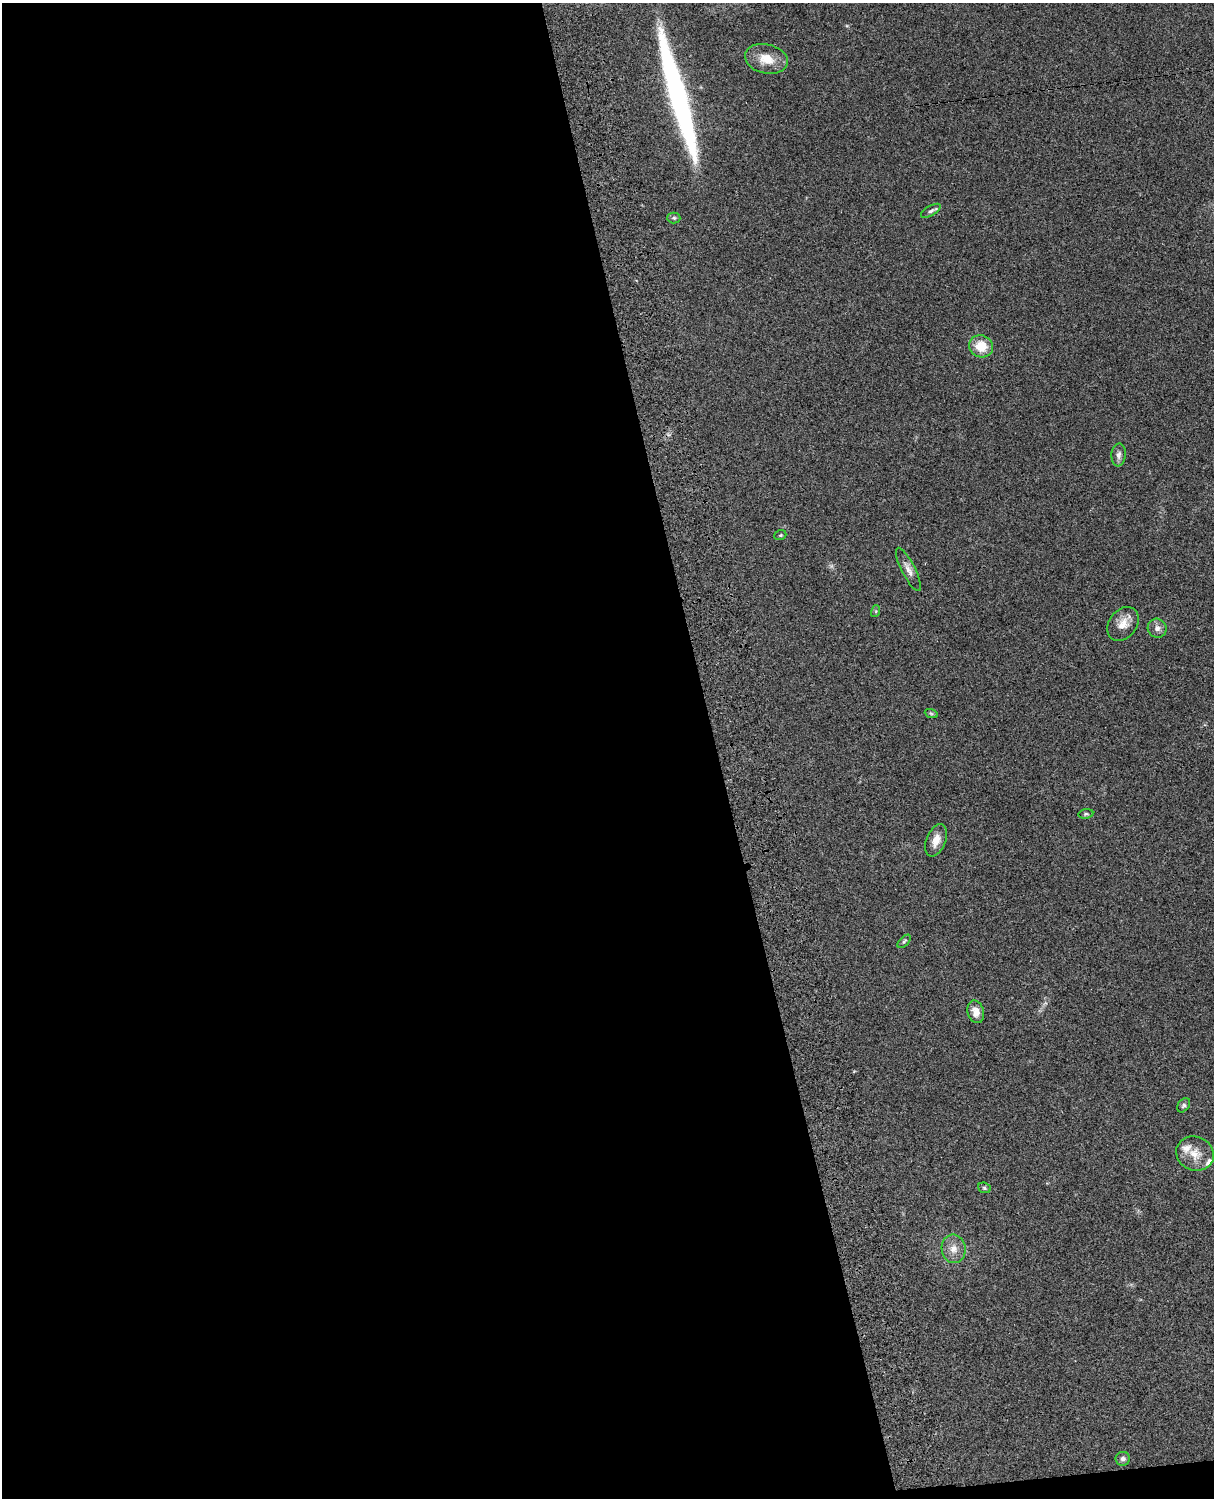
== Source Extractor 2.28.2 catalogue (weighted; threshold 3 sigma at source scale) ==
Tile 9 of 4 x 3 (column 1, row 3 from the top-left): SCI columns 122-1333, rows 277-1772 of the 5087 x 4926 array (HDU 1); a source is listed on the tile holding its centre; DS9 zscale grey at full resolution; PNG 1216 x 1500 px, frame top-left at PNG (2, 3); each listed source drawn as its Kron ellipse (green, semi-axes under 4 px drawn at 4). Shown black and unused: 59% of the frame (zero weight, under 3 of 4 exposures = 6% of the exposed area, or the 3 px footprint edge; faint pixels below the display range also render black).
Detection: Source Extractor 2.28.2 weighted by HDU 2 'WHT'; one run over the whole footprint, this tile lists its part. Background 0.0958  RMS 0.0062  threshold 0.028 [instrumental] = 3 sigma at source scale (4.5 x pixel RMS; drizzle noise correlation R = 1.50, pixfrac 1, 0.05/0.05 arcsec/px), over >= 5 px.
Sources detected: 24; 1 inside a brighter object's white glare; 1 long thin detection or spike segment (spike, bleed or trail) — neither listed nor drawn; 2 inside a brighter listed object's ellipse — not listed separately; the other 20 listed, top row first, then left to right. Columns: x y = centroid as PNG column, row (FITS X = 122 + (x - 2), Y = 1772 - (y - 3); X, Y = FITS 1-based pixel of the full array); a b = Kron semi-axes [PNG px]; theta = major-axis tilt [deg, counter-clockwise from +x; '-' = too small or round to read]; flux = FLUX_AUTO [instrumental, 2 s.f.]
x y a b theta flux
766 59 21 14 -13 11
931 211 11 5 30 1.8
674 218 6 5 - 1.1
981 346 12 11 - 12
1119 455 11 7 85 2.7
780 535 6 4 21 0.89
908 569 24 7 -63 4.4
876 611 6 4 73 0.76
1123 624 18 14 51 7.5
1157 628 9 9 - 3
931 713 7 4 -19 0.9
1086 814 7 5 8 1.1
936 840 17 9 68 6.3
904 941 8 4 44 1.1
976 1012 11 8 -74 5.1
1184 1105 8 5 51 1.2
1195 1154 19 17 -23 9.5
984 1188 6 5 - 0.98
954 1249 14 12 -80 5.9
1123 1459 7 7 - 2.2